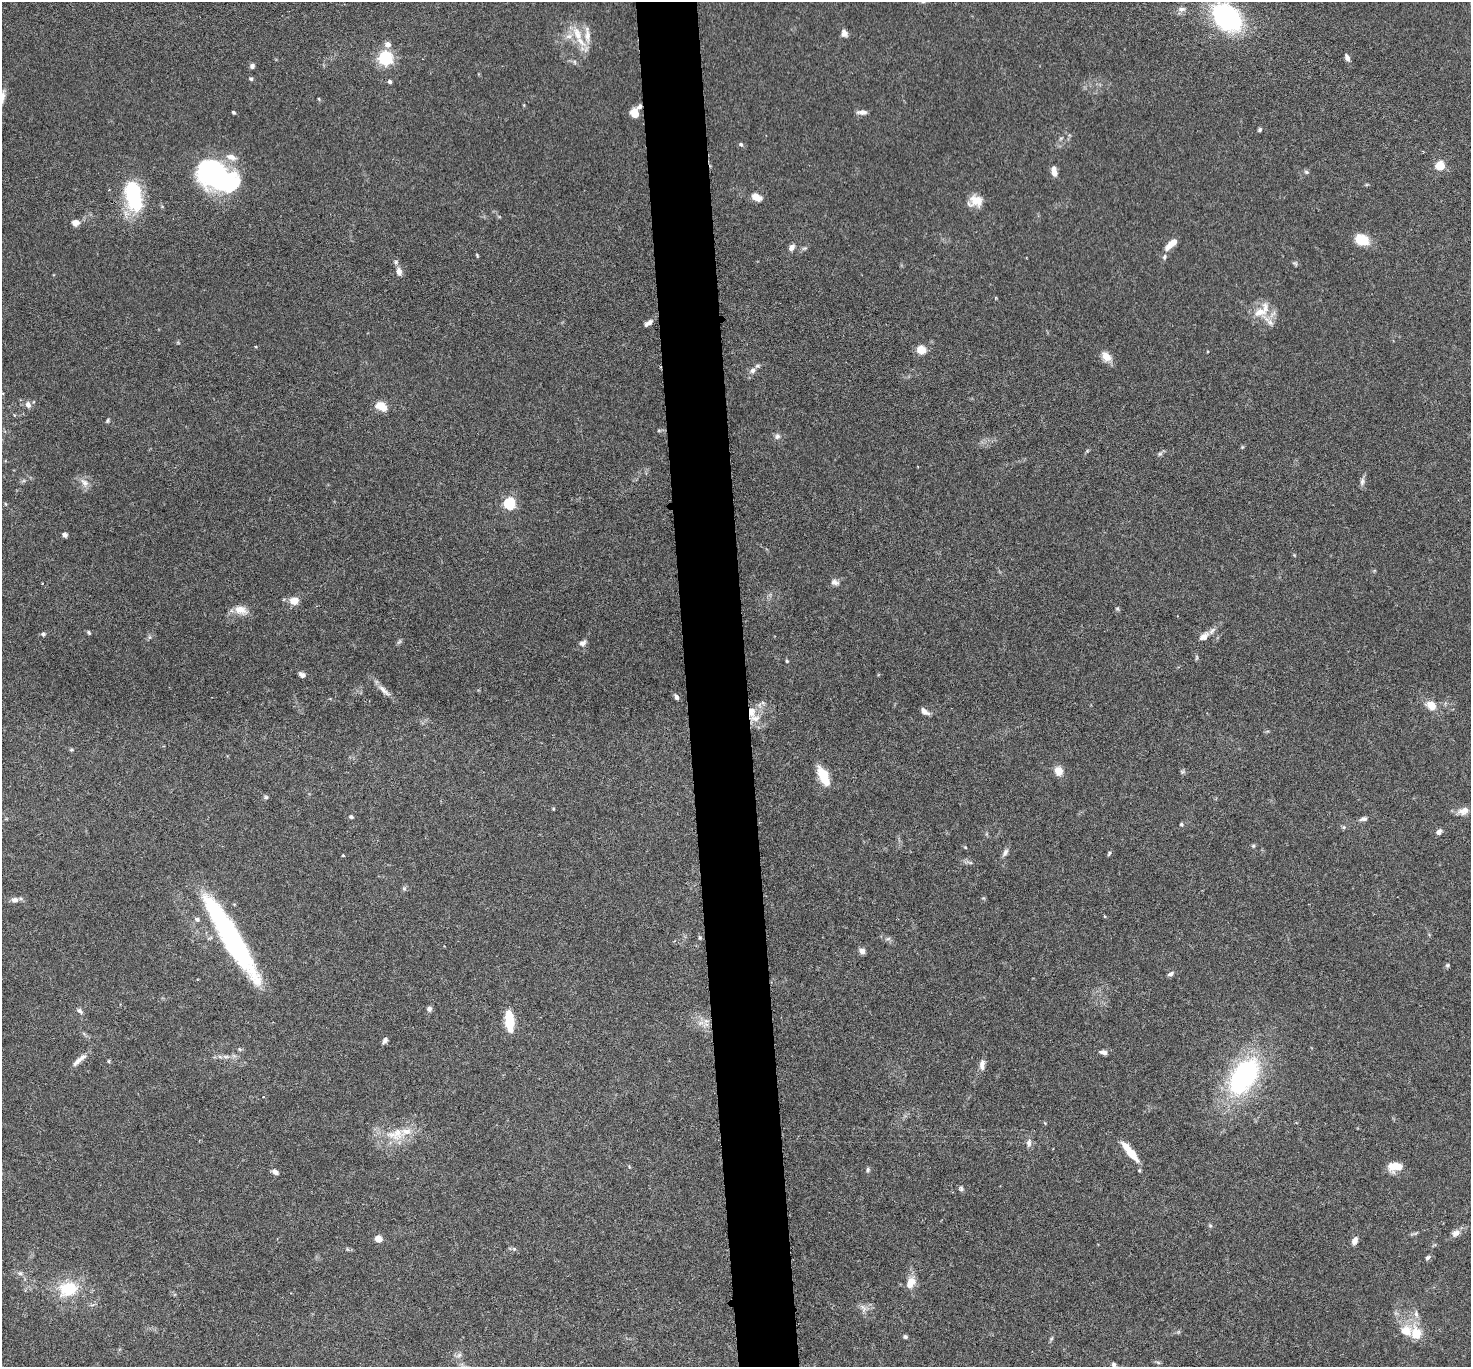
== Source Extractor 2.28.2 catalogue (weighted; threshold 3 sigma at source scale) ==
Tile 5 of 3 x 3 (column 2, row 2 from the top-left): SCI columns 1474-2942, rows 1530-2894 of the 4415 x 4386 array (HDU 1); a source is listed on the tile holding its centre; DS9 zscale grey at full resolution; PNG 1473 x 1369 px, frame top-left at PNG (2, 2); no overlay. Shown black and unused: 4% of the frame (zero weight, under 3 of 6 exposures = <1% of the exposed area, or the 3 px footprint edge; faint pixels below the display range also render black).
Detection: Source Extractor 2.28.2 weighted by HDU 2 'WHT'; one run over the whole footprint, this tile lists its part. Background 0.0464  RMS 0.0023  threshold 0.00947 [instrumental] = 3 sigma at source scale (4.09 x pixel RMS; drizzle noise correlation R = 1.36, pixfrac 0.8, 0.05/0.05 arcsec/px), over >= 5 px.
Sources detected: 144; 1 too faint to see at this stretch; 3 inside a brighter object's white glare — not listed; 8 inside a brighter listed object's ellipse — not listed separately; the other 132 listed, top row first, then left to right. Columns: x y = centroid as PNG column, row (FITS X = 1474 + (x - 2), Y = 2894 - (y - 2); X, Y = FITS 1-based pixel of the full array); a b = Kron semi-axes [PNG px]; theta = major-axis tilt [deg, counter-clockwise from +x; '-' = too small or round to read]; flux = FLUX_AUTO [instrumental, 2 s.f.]
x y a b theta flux
1181 9 11 7 0 1
1227 17 35 24 -40 31
844 33 10 7 -66 0.95
577 34 23 11 -65 4.3
388 44 7 7 - 1.3
1347 57 9 5 -68 0.87
385 58 6 6 - 40
252 66 6 6 - 0.58
251 79 5 5 - 0.35
390 82 5 4 - 0.55
2 97 25 7 78 1.6
319 99 4 4 - 0.23
640 106 6 5 - 0.65
233 112 4 3 - 0.31
862 112 12 5 -2 0.98
635 113 9 7 -72 3.2
1260 130 6 4 56 0.34
1061 138 6 4 19 0.3
741 144 6 5 - 0.4
1440 166 5 5 - 8.7
1054 171 11 6 -77 1.6
1306 172 7 5 -21 0.39
215 177 36 29 -31 33
756 197 11 7 -26 2.1
134 200 23 17 -71 14
975 201 17 13 8 2.8
75 223 9 7 -4 1.3
1361 239 13 10 -23 5.4
1171 244 15 6 43 2.8
792 247 8 6 57 1
477 255 5 3 - 0.23
1164 257 8 6 67 0.55
396 262 7 6 - 0.52
1295 263 8 5 -35 0.36
399 272 10 7 -77 1.2
1260 312 26 12 15 3.8
1270 322 11 6 -37 1.1
648 323 11 5 35 0.99
921 350 10 9 - 2.4
1106 356 14 9 -44 2.2
752 370 9 8 - 0.99
28 404 9 7 -67 1
381 406 12 8 -31 3.3
107 421 7 4 71 0.3
659 430 6 4 19 0.28
777 436 8 7 - 0.72
1242 447 5 4 - 0.25
1160 454 7 5 43 0.46
1362 481 11 6 78 0.79
84 483 14 9 -52 1.5
509 503 6 6 - 23
6 504 5 3 - 0.23
65 535 6 5 - 0.62
835 582 11 7 -19 0.92
294 601 8 7 - 2.8
1117 608 6 4 -1 0.28
240 610 17 10 -13 2.5
89 633 6 4 -58 0.32
43 634 5 5 - 0.4
1204 636 12 7 37 1.5
149 637 6 4 -71 0.34
399 642 9 4 48 0.39
582 643 10 7 25 0.83
1196 657 8 4 82 0.3
787 661 4 4 - 0.23
302 675 8 6 -32 0.74
384 690 22 6 -41 1.6
676 697 7 5 -69 0.63
1431 705 13 10 -32 2.5
925 711 11 5 -34 0.99
751 712 11 8 87 2.1
71 750 7 4 1 0.28
1058 771 11 9 -70 2.1
1182 772 6 5 - 0.36
823 776 18 8 -64 6.7
266 797 6 5 - 0.37
553 809 5 3 - 0.19
1463 811 15 9 17 1.6
351 817 6 4 -27 0.39
1363 819 10 5 12 0.68
1181 824 5 5 - 0.32
1344 827 6 5 - 0.36
1439 832 8 6 47 0.76
1253 846 5 5 - 0.31
965 847 5 4 - 0.2
1005 852 11 6 60 0.79
1109 853 6 4 71 0.33
343 855 3 3 - 0.26
404 889 6 5 - 0.41
15 900 10 7 -6 1
197 919 8 6 -28 0.58
230 936 95 16 -59 46
700 938 7 3 -72 0.28
888 939 8 3 19 0.39
862 951 7 6 - 1.2
1447 965 6 5 - 0.35
1171 974 8 5 31 0.62
429 1009 6 5 - 0.79
80 1011 8 5 -45 0.58
509 1021 23 9 -85 5.7
706 1021 7 7 - 1
385 1040 7 5 56 0.73
1103 1052 10 6 -10 0.88
226 1057 13 5 0 1.1
79 1060 19 6 44 1.6
109 1061 5 3 - 0.25
982 1065 14 7 84 1.3
1244 1076 42 25 56 35
405 1132 25 11 25 3.8
1029 1143 11 7 80 0.94
1130 1152 28 7 -51 4.4
1395 1167 17 10 3 3.1
868 1170 6 5 - 0.4
275 1172 8 5 -32 0.95
961 1189 7 6 - 0.47
1210 1225 6 5 - 0.31
1456 1233 11 8 20 1.3
378 1239 5 5 - 2.8
1355 1241 9 6 64 1.2
514 1249 6 5 - 0.37
1428 1257 8 5 33 0.5
20 1273 8 5 -20 0.57
911 1283 17 10 60 2.4
68 1289 24 18 12 8.3
863 1308 12 7 -55 1.1
1416 1314 11 6 -84 0.99
1416 1333 19 14 -81 4.1
905 1337 5 4 - 0.4
1051 1338 7 4 45 0.32
459 1355 9 4 36 0.59
1158 1362 7 4 -19 0.34
1113 1364 8 6 -57 0.6
Overlapping masked pixels (flux is a lower limit): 2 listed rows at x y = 640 106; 751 712
Isophote crosses this tile's border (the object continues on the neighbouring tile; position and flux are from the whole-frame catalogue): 1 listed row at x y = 2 97